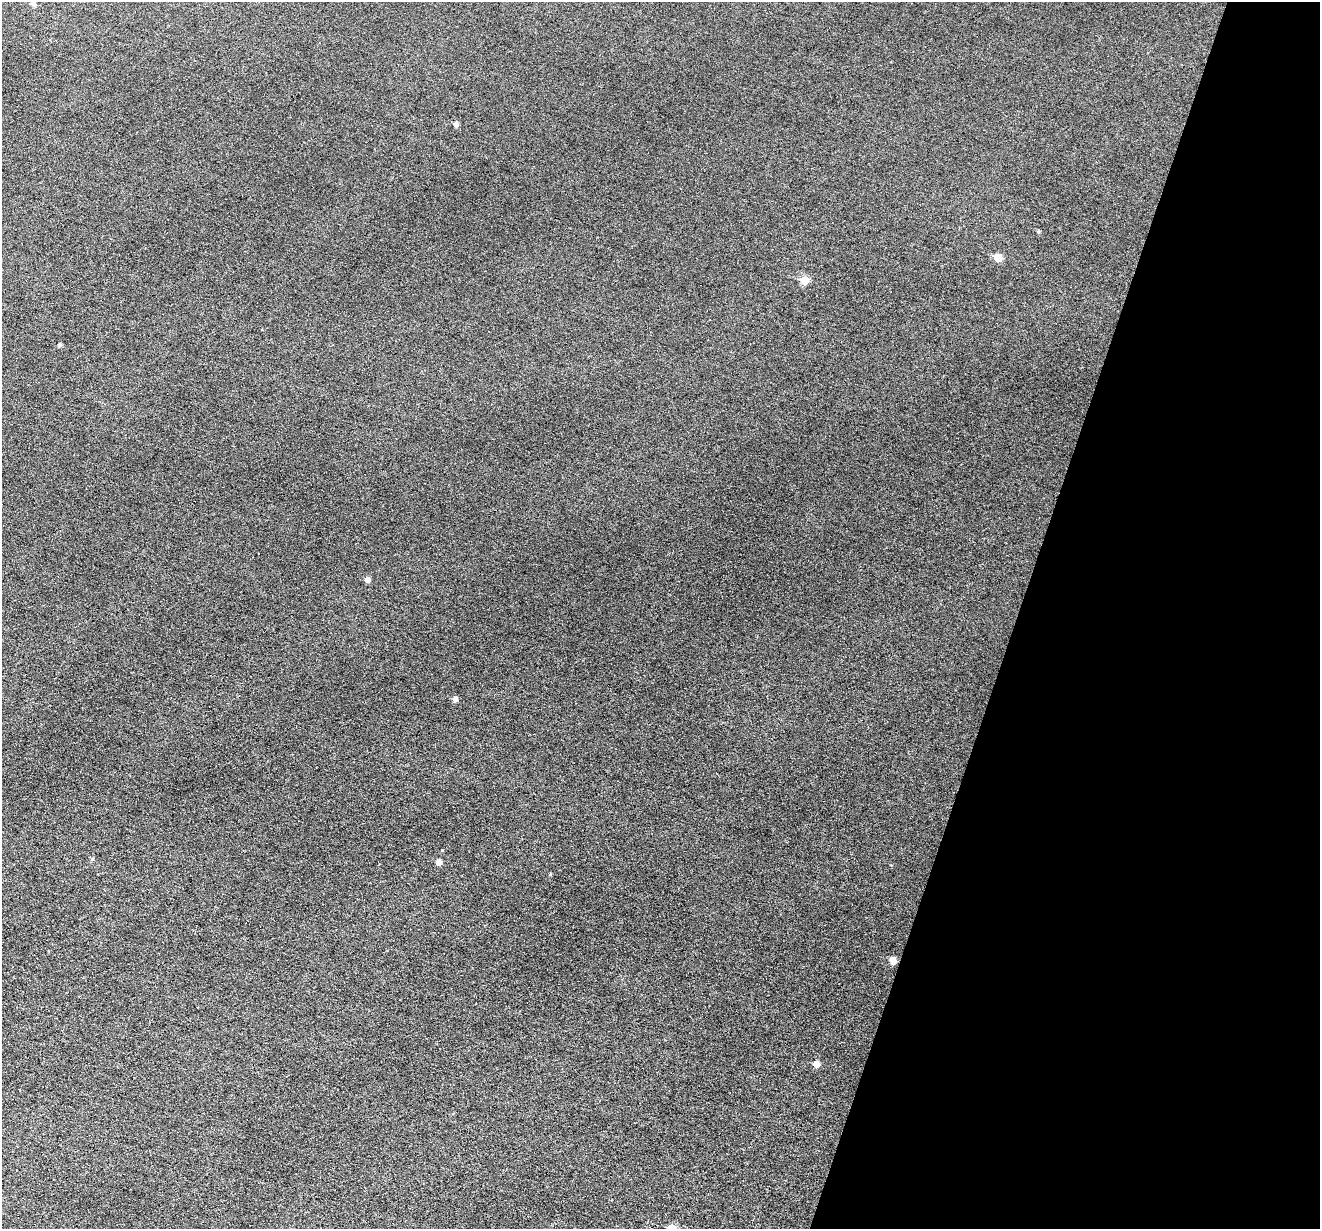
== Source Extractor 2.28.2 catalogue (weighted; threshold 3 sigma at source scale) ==
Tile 8 of 4 x 4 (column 4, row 2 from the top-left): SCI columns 3955-5272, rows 2584-3810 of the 5274 x 5295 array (HDU 1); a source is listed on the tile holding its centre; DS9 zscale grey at full resolution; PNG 1322 x 1231 px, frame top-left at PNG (2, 2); no overlay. Shown black and unused: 23% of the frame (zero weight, under 3 of 6 exposures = <1% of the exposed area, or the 3 px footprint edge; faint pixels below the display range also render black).
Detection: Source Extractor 2.28.2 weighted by HDU 2 'WHT'; one run over the whole footprint, this tile lists its part. Background 0.0453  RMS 0.0056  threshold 0.0229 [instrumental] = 3 sigma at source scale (4.09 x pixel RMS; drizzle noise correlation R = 1.36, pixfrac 0.8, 0.05/0.05 arcsec/px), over >= 5 px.
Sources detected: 13; all 13 listed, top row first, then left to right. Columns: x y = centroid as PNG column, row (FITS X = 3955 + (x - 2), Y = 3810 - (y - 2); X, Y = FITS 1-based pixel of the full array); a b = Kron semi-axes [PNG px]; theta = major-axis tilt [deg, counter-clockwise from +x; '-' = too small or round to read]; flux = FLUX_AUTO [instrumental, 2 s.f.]
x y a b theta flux
33 4 5 5 - 1.5
456 124 5 5 - 1.7
1038 231 4 4 - 0.65
998 257 6 6 - 7.9
804 280 6 6 - 9.1
60 345 5 4 - 0.94
367 580 6 5 - 1.9
455 699 6 5 - 1.8
92 859 5 4 - 0.71
439 862 5 5 - 2.8
550 874 4 4 - 0.49
893 960 6 5 - 5.2
816 1064 6 6 - 3.7